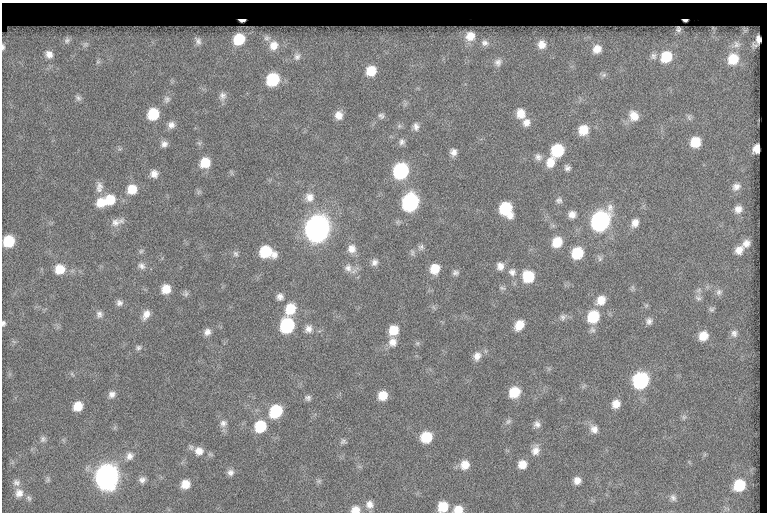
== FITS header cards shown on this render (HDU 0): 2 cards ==
NAXIS1  =                  765
NAXIS2  =                  510

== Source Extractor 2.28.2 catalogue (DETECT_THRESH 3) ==
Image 765 x 510 px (HDU 0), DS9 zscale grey, 1 PNG px = 1 image px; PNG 769 x 514 px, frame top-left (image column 1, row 510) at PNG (2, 3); no overlay
Background 107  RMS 6.9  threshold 20.7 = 3 sigma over >= 5 px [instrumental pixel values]
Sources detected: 156; all 156 listed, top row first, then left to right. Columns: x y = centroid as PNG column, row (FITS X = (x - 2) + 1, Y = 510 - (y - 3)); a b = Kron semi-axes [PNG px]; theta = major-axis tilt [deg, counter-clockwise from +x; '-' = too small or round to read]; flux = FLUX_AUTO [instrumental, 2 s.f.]
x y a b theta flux
242 20 6 3 -2 2700
685 20 4 3 - 870
678 29 5 5 - 1400
713 29 6 3 -82 530
745 30 5 5 - 1200
470 36 9 8 - 6900
267 38 13 10 -10 3300
239 39 12 11 - 17000
758 39 10 5 71 310
67 40 12 10 64 3200
198 41 15 10 -68 3500
485 43 13 11 -16 4900
85 44 12 9 5 3100
542 44 14 14 - 7200
736 44 21 14 16 10000
274 45 16 14 69 8100
3 47 11 5 88 1600
597 49 15 13 52 7500
49 54 14 12 -31 5400
297 56 13 11 55 3800
654 56 12 11 - 3600
666 57 14 12 46 17000
733 59 15 14 - 15000
98 62 8 6 89 1400
498 62 14 11 67 4100
371 71 12 11 - 10000
604 75 9 6 27 1400
273 79 11 10 - 26000
222 96 11 10 - 2500
78 98 9 6 -46 1400
167 99 10 9 - 1900
521 113 11 9 -77 6000
153 114 10 9 - 16000
339 115 9 8 - 3800
381 116 8 7 - 1200
634 116 12 10 -58 5100
689 118 9 5 -64 1100
526 122 10 10 - 3200
171 125 9 8 - 2400
399 126 6 5 - 880
416 126 9 7 -88 2100
583 130 10 9 - 8300
402 142 9 7 -89 1600
695 142 9 9 - 10000
164 144 8 8 - 2100
757 149 7 6 - 4000
557 150 10 9 - 22000
453 152 7 7 - 2500
538 157 10 9 - 2100
550 162 13 10 67 5900
205 163 10 9 - 10000
567 168 7 6 - 1600
401 171 10 10 - 61000
154 174 9 8 - 3200
99 187 15 9 87 3100
736 187 11 9 30 2700
132 189 11 10 - 7700
198 192 7 4 71 870
309 197 12 12 - 4100
110 200 12 12 - 10000
559 200 9 8 - 1600
101 202 11 11 - 7100
410 202 11 10 - 91000
506 209 12 9 -61 25000
738 209 10 9 - 3400
572 214 9 8 - 3100
600 221 12 10 56 160000
117 222 18 8 17 3400
635 223 10 8 66 3500
317 229 12 11 - 540000
9 241 9 8 - 16000
557 242 10 9 - 10000
746 243 9 7 40 2900
421 247 8 8 - 1500
352 249 11 10 - 3900
739 250 11 9 48 3900
141 251 6 6 - 940
266 252 13 9 -16 20000
412 253 9 6 87 1200
577 253 10 9 - 16000
236 254 8 7 - 1300
600 259 8 6 -90 1200
374 262 10 8 59 2200
141 266 11 8 -20 2200
500 266 10 8 89 3000
348 268 12 10 -64 3100
60 269 10 10 - 8400
435 269 10 9 - 8000
512 272 11 10 - 3100
455 273 8 7 - 1400
528 277 11 11 - 16000
502 288 9 5 -15 1100
166 289 9 8 - 6800
719 292 9 8 - 1800
186 293 8 6 -85 1200
280 297 9 8 - 2200
698 298 9 6 -19 1400
601 300 11 10 - 5900
119 303 8 8 - 1900
290 309 11 10 - 12000
711 309 7 7 - 1000
99 314 9 8 - 1900
146 314 12 8 61 3700
563 317 8 8 - 1700
593 317 11 10 - 19000
649 321 9 8 - 1900
3 323 7 5 84 1000
287 325 10 9 - 43000
519 325 11 8 54 6600
308 329 10 9 - 2900
393 330 9 9 - 8400
207 332 9 8 - 2500
734 333 10 8 -85 2100
703 336 10 9 - 6600
393 342 12 10 83 4100
417 343 7 5 44 900
138 347 8 6 29 1100
477 356 12 10 68 3700
640 380 10 10 - 70000
514 392 10 9 - 12000
112 394 9 7 33 2300
383 395 9 8 - 7400
308 398 9 7 -6 1500
616 404 9 8 - 4600
78 406 9 8 - 7200
276 411 11 9 50 24000
684 417 7 6 - 1000
508 421 9 6 45 1400
223 423 10 9 - 2400
537 424 9 9 - 2300
260 426 10 9 - 18000
594 429 11 10 - 3500
426 437 10 9 - 14000
43 439 9 7 50 1500
343 441 8 7 - 1200
535 450 13 10 78 4000
199 451 12 11 - 4700
129 456 11 10 - 2700
522 464 9 9 - 5200
465 465 11 10 - 5700
230 472 9 8 - 2100
106 477 12 11 - 410000
48 480 8 5 -85 870
142 480 9 7 15 1900
319 481 8 6 21 980
577 481 9 9 - 3200
16 483 11 9 -30 2000
185 484 8 8 - 6000
739 485 10 9 - 17000
19 493 11 10 - 3700
29 498 9 6 -52 1100
673 498 10 7 -62 1700
369 504 10 10 - 3300
443 507 10 9 - 10000
458 509 10 8 6 5700
355 510 10 8 5 4600
At the frame edge (FLAGS 8, measured only in part): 5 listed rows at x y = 3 47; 3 323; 443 507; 458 509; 355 510